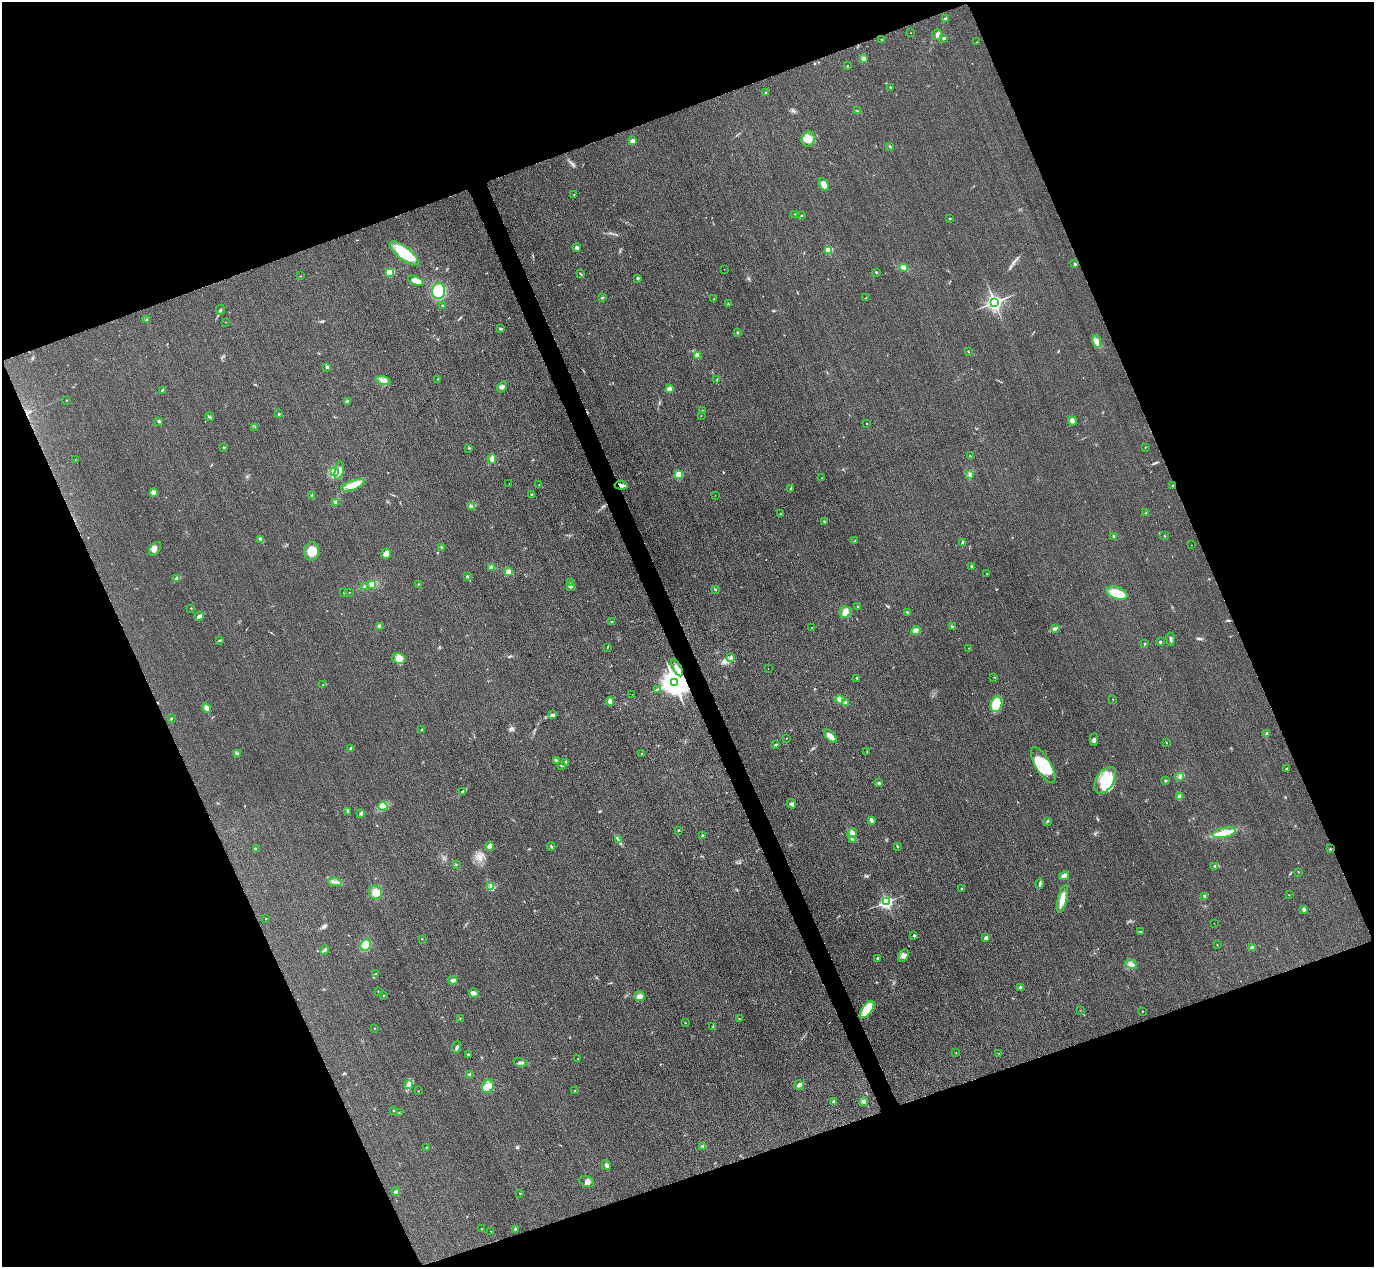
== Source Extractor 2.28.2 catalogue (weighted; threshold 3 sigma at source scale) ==
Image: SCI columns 31-5515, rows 303-5361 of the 5546 x 5533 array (HDU 1 of 3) = the unmasked area's bounding box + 8 px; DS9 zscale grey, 4 x 4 block average (1 PNG px = mean of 4 x 4 image px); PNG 1376 x 1269 px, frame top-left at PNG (2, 2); each listed source drawn as its Kron ellipse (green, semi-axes under 4 px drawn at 4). Shown black and unused: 42% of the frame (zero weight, under 3 of 4 exposures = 3% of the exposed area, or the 3 px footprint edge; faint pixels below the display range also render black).
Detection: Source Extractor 2.28.2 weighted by HDU 2 'WHT'. Background 0.139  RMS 0.019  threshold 0.0852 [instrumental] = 3 sigma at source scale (4.5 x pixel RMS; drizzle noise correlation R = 1.50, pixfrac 1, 0.05/0.05 arcsec/px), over >= 5 px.
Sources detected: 264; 2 cosmic-ray / hot-pixel residue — neither listed nor drawn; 3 coinciding with a brighter row at this scale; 4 inside a brighter listed object's ellipse — not listed separately; the other 255 listed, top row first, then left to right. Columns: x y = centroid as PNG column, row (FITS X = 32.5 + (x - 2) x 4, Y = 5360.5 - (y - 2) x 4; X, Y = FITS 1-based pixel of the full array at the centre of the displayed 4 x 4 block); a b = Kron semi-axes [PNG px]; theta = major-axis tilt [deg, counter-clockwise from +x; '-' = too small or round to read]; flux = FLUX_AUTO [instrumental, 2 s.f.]
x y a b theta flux
945 18 4 2 - 14
911 33 2 2 - 3
937 35 5 4 - 38
944 38 3 2 - 10
882 40 2 2 - 4.3
977 42 2 2 - 2.6
864 58 3 3 - 23
847 65 2 2 - 3.5
890 87 2 2 - 12
766 92 2 2 - 23
858 111 2 2 - 6
808 139 7 6 - 81
633 141 2 2 - 200
889 146 2 2 - 6.2
824 184 6 4 -60 59
574 194 2 2 - 6.1
795 214 2 2 - 8.5
801 216 2 2 - 5.5
950 219 2 2 - 7.5
577 247 4 3 - 27
828 250 2 2 - 520
404 253 17 6 -38 380
1075 264 2 2 - 62
903 267 3 3 - 35
724 269 2 2 - 2.3
876 272 2 2 - 6.2
389 273 2 2 - 610
580 274 3 2 - 6.7
301 276 2 2 - 3.9
638 278 2 2 - 8.4
416 281 8 4 -25 66
439 291 8 6 81 380
602 297 3 2 - 11
866 298 2 2 - 5.9
714 299 2 2 - 4.4
994 302 2 2 - 4800
728 304 2 2 - 7.3
442 306 2 2 - 11
220 310 5 2 - 15
147 320 2 2 - 6.6
226 322 2 2 - 2.1
500 329 2 2 - 14
737 332 3 2 - 8.4
1096 341 6 4 -70 46
968 352 2 2 - 5.4
697 356 2 2 - 220
327 367 2 2 - 19
438 379 2 2 - 4.1
717 380 3 2 - 8.9
384 381 7 3 -16 40
502 387 6 3 48 31
669 388 3 2 - 17
162 390 4 2 - 9.7
66 400 2 2 - 6.6
347 401 2 2 - 7.6
702 410 4 2 - 8.9
279 414 2 2 - 29
701 415 2 2 - 6.7
209 417 4 2 - 21
159 421 2 2 - 74
1072 421 4 3 - 25
866 424 2 2 - 3.3
255 427 2 2 - 3.9
224 447 2 2 - 32
1145 447 2 2 - 4.2
469 448 2 2 - 7
970 456 2 2 - 5.3
492 459 5 3 - 46
75 460 2 2 - 3.9
339 471 9 3 79 48
334 472 4 3 - 30
679 474 2 2 - 560
969 474 3 2 - 14
822 478 2 2 - 2.4
509 484 2 2 - 2.2
353 485 12 4 20 120
539 485 2 2 - 2.6
621 485 6 3 -6 64
1173 486 3 2 - 11
791 489 2 2 - 4.7
153 492 3 2 - 61
531 495 3 2 - 8
715 495 2 2 - 1.6
312 496 2 2 - 8.7
336 502 2 2 - 6.4
472 506 4 3 - 19
1146 513 2 2 - 7.2
781 514 2 2 - 9
824 522 2 2 - 7.5
1114 536 2 2 - 13
1164 536 2 2 - 3.5
261 540 4 3 - 33
855 541 2 2 - 6
963 542 2 2 - 63
1191 545 2 2 - 2.5
441 547 2 2 - 22
155 549 8 5 54 50
312 551 9 7 82 120
386 554 5 4 - 50
972 566 3 2 - 12
491 568 3 2 - 30
509 572 4 3 - 52
987 573 2 2 - 3.2
467 576 2 2 - 39
177 578 3 2 - 35
570 582 2 2 - 9.7
372 584 4 4 - 53
418 584 2 2 - 5.3
365 587 3 2 - 23
570 587 4 4 - 26
715 590 2 2 - 6.8
349 592 2 2 - 4
344 593 2 2 - 5.8
1117 593 11 6 -19 260
858 606 2 2 - 5.1
191 608 2 2 - 12
845 612 6 5 - 73
908 612 3 2 - 12
199 616 5 2 - 47
611 622 2 2 - 9.3
379 626 2 2 - 140
812 627 2 2 - 4.6
952 627 3 2 - 16
1055 629 4 3 - 22
916 631 5 3 - 41
1171 639 6 2 -82 24
219 640 3 2 - 11
1160 642 2 2 - 41
1144 644 2 2 - 5.3
607 648 2 2 - 2.9
969 648 2 2 - 2.8
730 657 3 2 - 14
399 659 7 5 -8 73
677 668 9 3 -61 43
768 668 2 2 - 2.1
994 677 2 2 - 3.9
857 679 2 2 - 3.1
674 682 4 4 - 17000
323 685 2 2 - 3.6
658 689 3 2 - 9.7
632 694 2 2 - 2
839 699 4 4 - 36
1113 699 2 2 - 3.1
610 702 4 3 - 58
846 703 3 3 - 25
996 704 8 5 77 240
206 708 5 3 - 49
552 715 4 3 - 23
171 719 2 2 - 5.7
422 730 3 2 - 9.8
1266 734 3 2 - 9.2
830 736 8 3 -46 77
786 738 2 2 - 3.2
1094 740 6 2 87 20
1166 742 3 2 - 5.3
776 744 3 2 - 14
351 749 2 2 - 6.9
867 752 2 2 - 4.1
237 754 2 2 - 6.6
641 754 2 2 - 10
556 760 3 2 - 10
566 762 2 2 - 28
562 765 4 2 - 9.9
1043 765 20 7 -59 360
1286 768 3 2 - 6
1180 777 3 2 - 16
1105 780 15 9 57 290
1165 781 2 2 - 8.9
879 783 2 2 - 11
463 791 4 2 - 14
1180 796 3 3 - 29
792 804 5 2 - 22
383 806 4 4 - 44
348 812 2 2 - 4.5
361 813 3 3 - 18
872 821 3 3 - 20
1047 821 4 2 - 9.5
678 830 3 2 - 8.3
852 833 5 3 - 31
1224 833 12 5 13 140
703 835 3 2 - 16
853 839 3 2 - 7.2
618 840 4 2 - 14
490 846 4 4 - 34
551 846 4 2 - 13
897 846 3 2 - 9.5
256 848 2 2 - 3.3
1330 849 2 2 - 8.3
456 865 2 2 - 5.6
1215 866 3 2 - 10
1298 872 2 2 - 3.3
1064 876 5 3 - 54
335 882 7 3 -6 42
1040 884 5 2 - 17
491 887 3 3 - 23
961 888 2 2 - 18
376 892 7 6 - 94
1289 895 2 2 - 4.5
1205 896 4 2 - 9.2
1062 899 14 4 77 93
887 902 2 2 - 2800
1304 909 2 2 - 5.7
266 919 2 2 - 5.1
1214 923 2 2 - 2.3
1141 932 2 2 - 6.1
914 936 2 2 - 40
986 938 2 2 - 130
422 939 2 2 - 4.2
366 945 6 5 - 110
1217 945 2 2 - 3.2
1252 948 3 3 - 25
324 950 5 2 - 15
903 955 7 4 58 42
877 958 2 2 - 13
1131 964 6 4 -29 52
376 974 2 2 - 4.6
453 980 5 3 - 27
1020 987 2 2 - 52
378 992 2 2 - 2.3
474 993 5 4 - 34
383 996 2 2 - 4.2
639 996 5 4 - 46
867 1009 10 5 54 270
1080 1010 2 2 - 2.9
1142 1011 2 2 - 4.1
460 1019 2 2 - 4
739 1019 3 2 - 7.5
685 1023 3 2 - 5.7
713 1026 2 2 - 4.8
374 1029 2 2 - 3.2
457 1047 6 2 69 17
956 1053 2 2 - 2.9
998 1053 2 2 - 3.9
468 1054 2 2 - 11
578 1059 2 2 - 9.9
521 1063 7 3 -16 24
470 1074 3 3 - 17
409 1084 4 3 - 28
799 1085 5 3 - 43
488 1086 7 5 57 100
418 1091 2 2 - 3.6
575 1091 2 2 - 7.4
863 1101 3 3 - 28
833 1102 2 2 - 88
394 1110 2 2 - 8
399 1113 2 2 - 3
703 1146 3 3 - 14
426 1147 2 2 - 5.9
606 1165 5 3 - 27
586 1181 7 5 -18 44
396 1192 4 3 - 28
520 1194 2 2 - 4
482 1229 2 2 - 3.6
515 1229 3 2 - 11
491 1231 2 2 - 3.5
Overlapping masked pixels (flux is a lower limit): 4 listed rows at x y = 621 485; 1173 486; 677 668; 674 682
Diffuse or blended objects may show on this block-average render without a row.